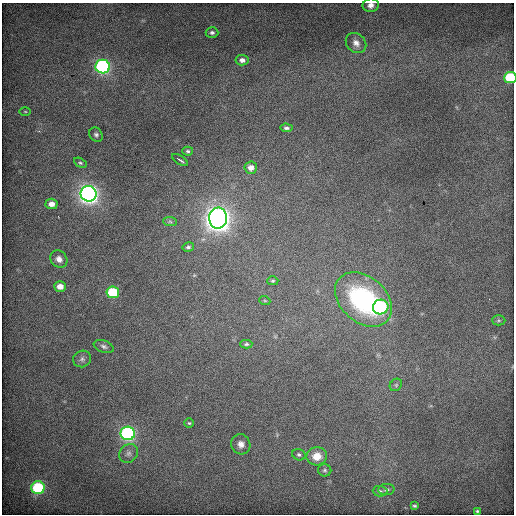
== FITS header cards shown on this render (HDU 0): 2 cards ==
NAXIS1  =                  512 / Axis length
NAXIS2  =                  512 / Axis length

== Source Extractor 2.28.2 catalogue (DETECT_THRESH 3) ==
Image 512 x 512 px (HDU 0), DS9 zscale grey, 1 PNG px = 1 image px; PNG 516 x 516 px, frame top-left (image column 1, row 512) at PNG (2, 3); each listed source drawn as its Kron ellipse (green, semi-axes under 4 px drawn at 4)
Background 662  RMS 4.1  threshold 12.4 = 3 sigma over >= 5 px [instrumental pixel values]
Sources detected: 42; all 42 listed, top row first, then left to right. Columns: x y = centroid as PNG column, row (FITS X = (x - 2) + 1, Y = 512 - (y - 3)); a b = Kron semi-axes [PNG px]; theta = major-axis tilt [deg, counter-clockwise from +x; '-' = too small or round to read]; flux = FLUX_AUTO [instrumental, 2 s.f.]
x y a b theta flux
371 5 8 6 12 1500
212 33 6 5 - 680
356 43 11 9 -43 1700
242 60 6 5 - 1300
103 67 7 7 - 60000
510 77 6 5 - 17000
25 112 6 4 -1 300
286 128 6 3 -5 590
96 135 7 6 - 760
188 151 5 4 - 460
180 160 9 2 -33 540
80 163 7 4 -30 480
251 168 6 6 - 1200
89 194 8 7 - 160000
51 204 6 5 - 2000
218 218 10 9 - 310000
170 222 7 4 -2 490
188 247 6 5 - 560
59 259 9 8 - 1700
273 281 5 4 - 390
60 286 6 5 - 2600
113 292 6 6 - 14000
363 299 32 22 -41 36000
265 301 5 3 - 230
381 307 8 7 - 35000
499 320 7 5 -1 440
246 344 6 4 1 480
104 346 10 6 -20 870
82 359 9 8 - 930
396 385 7 5 46 560
189 423 5 5 - 380
128 433 7 7 - 55000
241 444 10 9 - 1700
128 453 10 8 50 1300
299 455 7 5 -24 580
317 456 10 9 - 3800
325 470 7 6 - 600
38 488 6 6 - 22000
386 489 8 5 5 660
380 491 7 5 -1 600
414 506 3 2 - 340
477 511 3 3 - 350
At the frame edge (FLAGS 8, measured only in part): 2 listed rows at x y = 371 5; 510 77